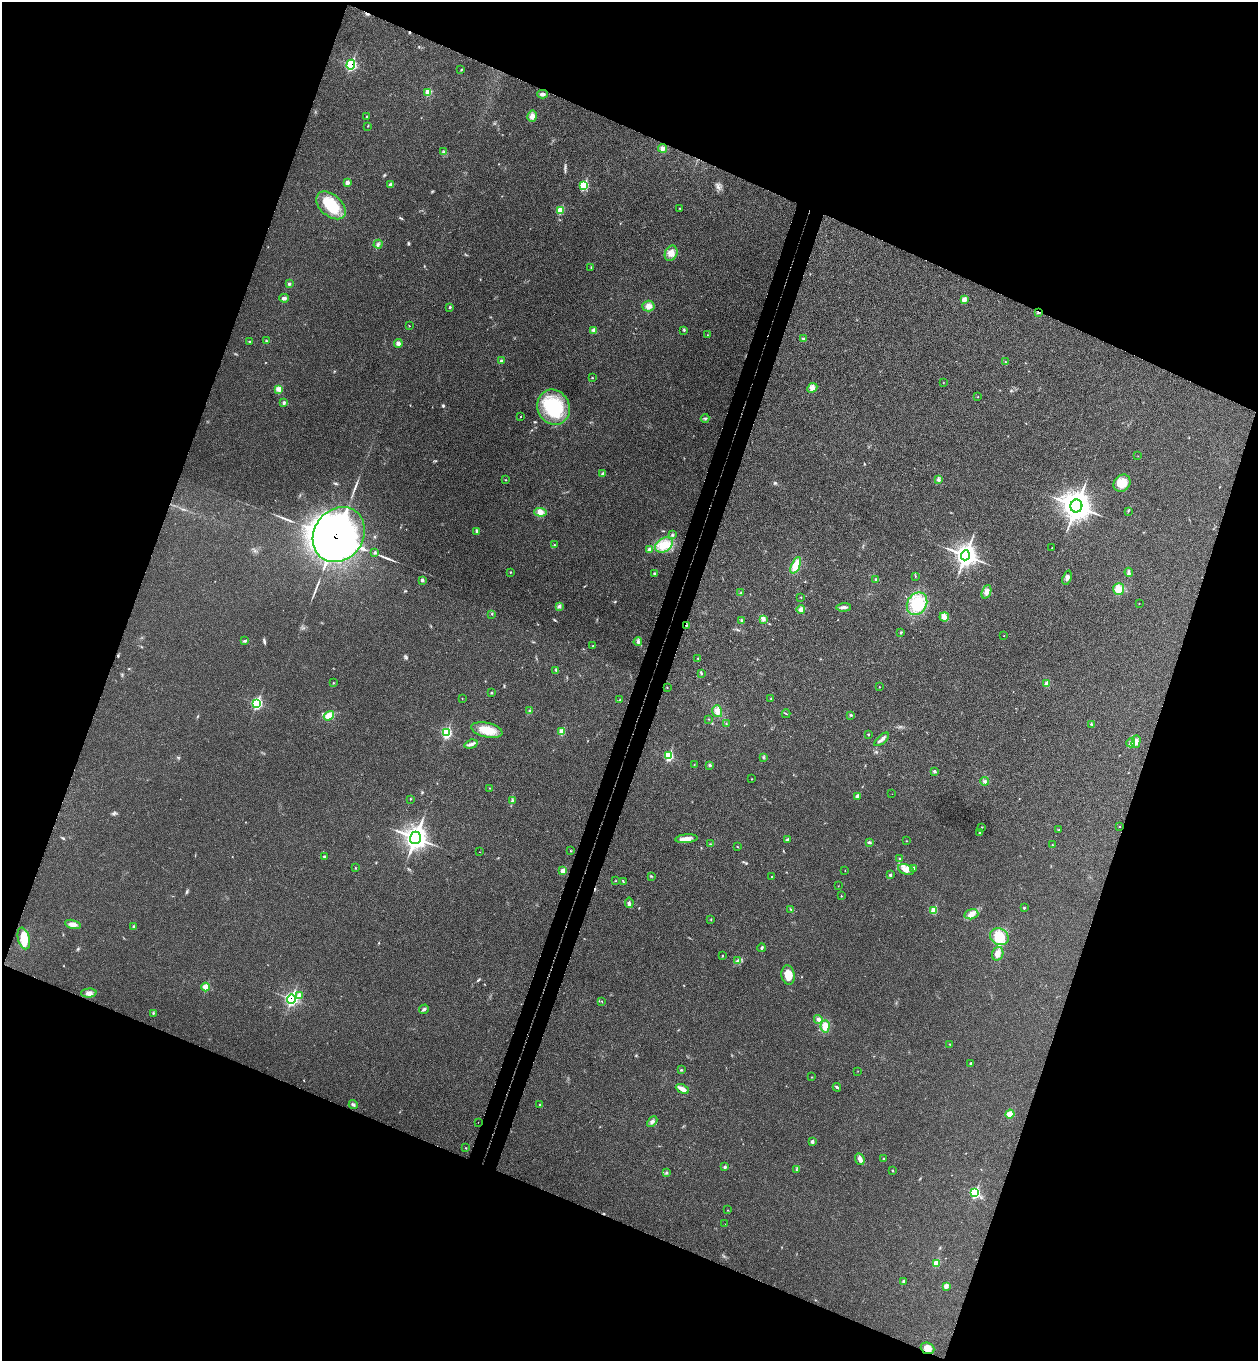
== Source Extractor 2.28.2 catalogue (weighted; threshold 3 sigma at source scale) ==
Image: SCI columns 193-5213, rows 29-5461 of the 5534 x 5489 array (HDU 1 of 3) = the unmasked area's bounding box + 8 px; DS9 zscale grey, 4 x 4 block average (1 PNG px = mean of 4 x 4 image px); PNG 1260 x 1363 px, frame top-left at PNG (2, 2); each listed source drawn as its Kron ellipse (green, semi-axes under 4 px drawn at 4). Shown black and unused: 42% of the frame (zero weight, under 3 of 4 exposures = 6% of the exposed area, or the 3 px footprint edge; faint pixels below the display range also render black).
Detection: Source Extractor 2.28.2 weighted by HDU 2 'WHT'. Background 0.0414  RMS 0.0068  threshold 0.0308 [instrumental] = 3 sigma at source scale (4.5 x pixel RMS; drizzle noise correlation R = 1.50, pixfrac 1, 0.05/0.05 arcsec/px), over >= 5 px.
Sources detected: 216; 1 too faint to see at this stretch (4 x 4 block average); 3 inside a brighter object's white glare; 2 cosmic-ray / hot-pixel residue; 1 long thin detection or spike segment (spike, bleed or trail) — neither listed nor drawn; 1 coinciding with a brighter row at this scale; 2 inside a brighter listed object's ellipse — not listed separately; the other 206 listed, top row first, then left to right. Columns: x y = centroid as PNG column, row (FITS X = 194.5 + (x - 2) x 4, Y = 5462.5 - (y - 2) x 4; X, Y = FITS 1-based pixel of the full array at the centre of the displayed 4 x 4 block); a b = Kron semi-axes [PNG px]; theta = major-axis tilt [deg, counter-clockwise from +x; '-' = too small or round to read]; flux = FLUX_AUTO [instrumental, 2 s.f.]
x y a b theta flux
351 65 5 4 - 160
461 70 2 2 - 2.1
428 92 4 3 - 41
543 94 5 3 - 11
532 116 5 4 - 21
367 117 2 2 - 2.5
368 126 2 2 - 1.7
663 148 4 4 - 14
444 152 3 2 - 3.4
347 183 3 3 - 13
390 185 4 3 - 9.3
584 185 4 3 - 110
331 205 17 10 -41 130
679 208 2 2 - 1.7
560 210 3 3 - 62
378 244 4 3 - 8.1
671 253 8 6 64 28
591 267 3 2 - 2.3
289 284 3 3 - 5.2
284 298 5 3 - 8.9
964 299 3 2 - 36
648 306 6 5 - 23
450 307 3 2 - 3.8
1038 312 2 2 - 2.9
409 326 2 2 - 1.4
594 330 4 2 - 6.1
684 330 2 2 - 1.6
707 335 2 2 - 1.4
804 339 3 3 - 7
249 341 2 2 - 1.9
266 341 3 2 - 3.7
398 343 4 4 - 12
501 361 4 3 - 5.9
1005 362 2 2 - 2.8
592 378 2 2 - 3.1
944 382 2 2 - 0.95
812 388 5 4 - 14
279 389 4 4 - 11
978 397 2 2 - 1.6
284 403 4 3 - 5.4
554 407 18 16 -62 200
521 416 2 2 - 1.4
705 418 4 2 - 5.3
1138 456 2 2 - 0.76
602 474 2 2 - 6.8
506 480 2 2 - 1.2
938 480 4 4 - 7.8
1122 483 9 7 50 56
1076 506 6 6 - 4700
1128 511 2 2 - 1.5
540 512 6 4 -4 17
477 531 4 3 - 7.3
339 535 29 24 54 8300
672 535 3 2 - 2.8
554 545 2 2 - 1.6
664 545 9 7 30 64
1052 548 2 2 - 1.2
649 549 4 3 - 8
375 552 2 2 - 6.6
965 555 5 4 - 2400
796 565 9 3 66 71
510 572 2 2 - 3
1129 572 4 3 - 6.7
654 574 3 3 - 5.6
915 576 2 2 - 1.6
1067 578 7 3 70 13
422 580 2 2 - 9.2
876 580 3 2 - 3.8
1119 589 6 5 - 40
986 592 7 4 68 19
741 593 3 2 - 4.1
801 597 2 2 - 1.6
1139 603 2 2 - 2.8
917 604 12 9 59 110
559 606 4 3 - 9.3
844 607 7 3 3 14
801 610 4 4 - 17
492 614 2 2 - 3.4
944 617 5 4 - 22
763 619 3 2 - 4.8
741 620 3 2 - 4.2
686 625 2 2 - 2.1
901 632 3 2 - 3.7
1004 636 2 2 - 1.3
245 641 3 2 - 4.6
638 642 4 3 - 8.1
593 646 2 2 - 2.2
698 659 2 2 - 2.9
556 670 3 2 - 4.1
701 673 2 2 - 3.1
333 683 2 2 - 1.5
1047 683 2 2 - 69
879 687 2 2 - 1.9
667 688 2 2 - 1.1
491 693 2 2 - 4
462 698 2 2 - 1.1
771 699 2 2 - 1.5
620 700 2 2 - 2.7
257 703 4 3 - 180
529 711 2 2 - 3.5
717 711 6 5 - 22
786 714 4 2 - 2.9
851 715 4 2 - 3.9
329 716 5 4 - 42
708 719 2 2 - 1.4
726 724 2 2 - 1.7
1092 724 3 2 - 3.6
487 730 16 7 -13 80
562 732 3 2 - 51
446 733 4 3 - 180
868 734 2 2 - 7.6
882 739 9 3 40 14
1136 742 6 4 73 17
1131 743 5 3 - 10
471 744 7 3 16 11
669 756 3 2 - 170
763 757 2 2 - 1.8
694 764 2 2 - 1.4
709 765 3 3 - 5.5
934 771 3 2 - 7.9
752 779 2 2 - 1.9
985 781 4 2 - 6.4
490 788 2 2 - 1.7
892 794 2 2 - 0.73
857 796 2 2 - 19
410 799 3 2 - 2.5
512 800 3 2 - 4
982 827 3 2 - 2.6
1119 827 2 2 - 3.6
1059 830 3 2 - 2.7
979 833 2 2 - 9.6
415 838 6 5 - 1600
686 839 11 4 5 27
787 840 3 3 - 5.3
906 841 2 2 - 1.2
869 842 4 2 - 5.3
710 844 3 2 - 2.9
1052 845 2 2 - 3.6
737 847 2 2 - 2.6
571 851 2 2 - 1.8
479 852 2 2 - 4.4
324 856 3 2 - 3.6
900 859 3 2 - 4
355 868 3 2 - 2.4
914 868 2 2 - 13
845 870 2 2 - 1
906 870 8 5 -22 27
563 871 3 2 - 19
890 875 2 2 - 9.9
651 876 2 2 - 2.4
771 877 2 2 - 2.1
615 881 2 2 - 1.5
623 881 3 2 - 2.3
838 886 2 2 - 1.2
841 896 2 2 - 2.7
629 903 5 3 - 8.8
1024 908 2 2 - 7
791 909 3 2 - 2.3
934 910 2 2 - 88
971 914 7 5 14 22
711 919 2 2 - 2.2
73 924 8 4 -15 20
134 927 4 3 - 7.5
999 937 10 8 -28 83
24 938 11 6 -75 72
762 948 4 2 - 5
998 954 7 5 72 22
722 956 2 2 - 2.6
738 961 4 3 - 7.2
788 975 10 6 -79 57
205 987 4 4 - 36
89 993 7 4 3 18
299 995 3 2 - 13
291 999 5 4 - 290
602 1001 2 2 - 1.9
424 1009 5 3 - 7.1
153 1013 3 2 - 3.5
818 1019 4 3 - 10
825 1026 6 4 85 34
950 1044 2 2 - 2.3
970 1063 2 2 - 4.2
681 1070 3 2 - 3.1
858 1071 2 2 - 1
811 1077 2 2 - 1.9
837 1087 4 2 - 7.2
682 1089 7 4 -28 24
353 1105 4 3 - 7.6
540 1105 2 2 - 2.4
1010 1114 5 4 - 24
478 1122 2 2 - 0.69
652 1122 6 3 44 14
812 1142 3 2 - 11
466 1148 2 2 - 2
860 1159 6 4 -67 14
884 1159 2 2 - 5.5
725 1167 3 3 - 5.5
796 1170 2 2 - 2.1
893 1171 2 2 - 2.5
666 1173 3 2 - 3.6
975 1192 4 3 - 170
728 1210 2 2 - 1.3
725 1224 2 2 - 0.85
937 1263 3 2 - 57
903 1281 2 2 - 6.4
946 1286 3 2 - 20
927 1348 7 5 -21 37
Overlapping masked pixels (flux is a lower limit): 6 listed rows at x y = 351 65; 1038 312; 339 535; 686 625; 291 999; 927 1348
Diffuse or blended objects may show on this block-average render without a row.